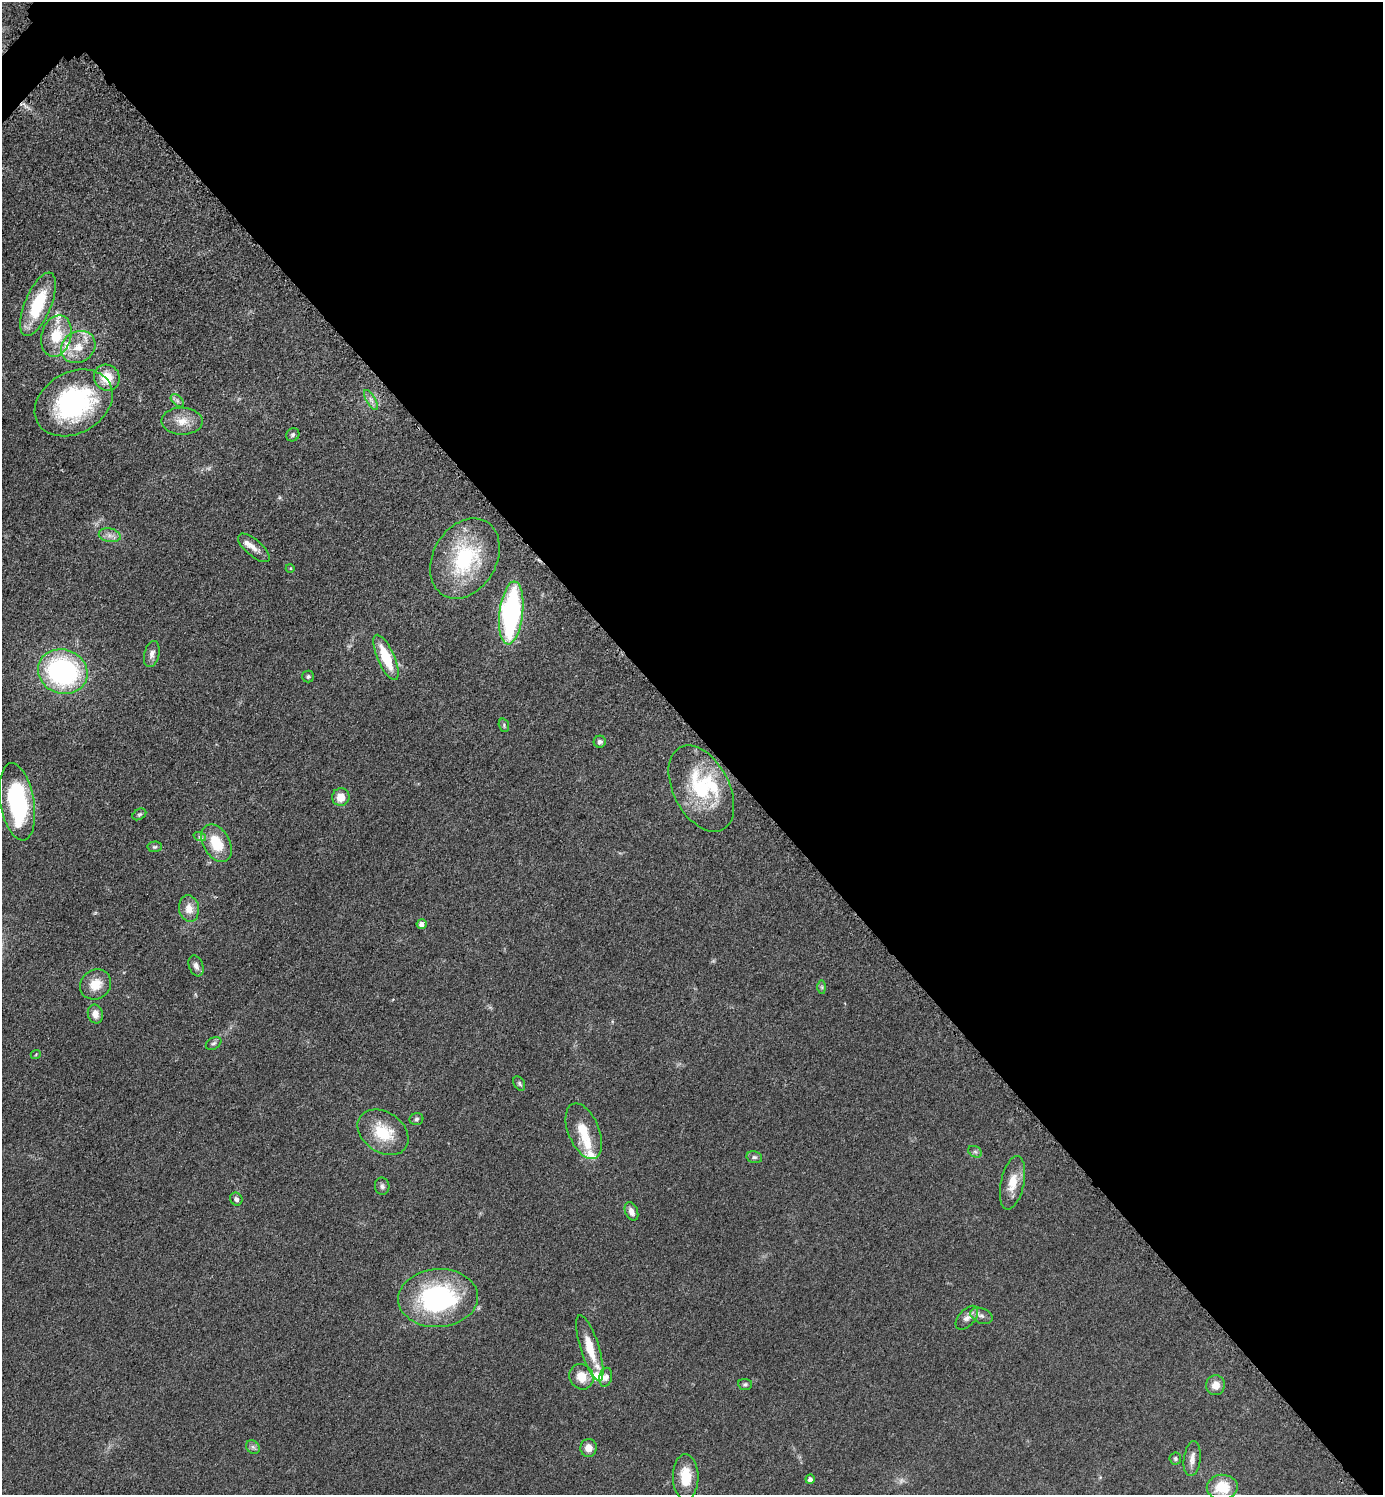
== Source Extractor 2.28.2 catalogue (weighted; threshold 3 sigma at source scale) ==
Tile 8 of 4 x 4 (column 4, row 2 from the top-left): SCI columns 4355-5735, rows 3006-4498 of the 6049 x 6048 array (HDU 1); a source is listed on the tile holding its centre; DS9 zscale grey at full resolution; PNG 1385 x 1497 px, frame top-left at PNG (2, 2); each listed source drawn as its Kron ellipse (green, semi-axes under 4 px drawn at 4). Shown black and unused: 49% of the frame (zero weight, under 3 of 5 exposures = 4% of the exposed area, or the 3 px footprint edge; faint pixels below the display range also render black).
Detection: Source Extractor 2.28.2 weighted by HDU 2 'WHT'; one run over the whole footprint, this tile lists its part. Background 0.05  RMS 0.0054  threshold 0.0244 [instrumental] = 3 sigma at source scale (4.5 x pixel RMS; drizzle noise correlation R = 1.50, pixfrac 1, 0.05/0.05 arcsec/px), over >= 5 px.
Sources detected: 69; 1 too faint to see at this stretch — neither listed nor drawn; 8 inside a brighter listed object's ellipse — not listed separately; the other 60 listed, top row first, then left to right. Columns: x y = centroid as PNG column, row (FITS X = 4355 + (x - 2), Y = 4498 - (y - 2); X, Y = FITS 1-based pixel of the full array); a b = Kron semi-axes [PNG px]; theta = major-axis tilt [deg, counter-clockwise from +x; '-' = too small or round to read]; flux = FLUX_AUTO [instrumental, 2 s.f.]
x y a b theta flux
38 304 34 13 67 28
56 336 21 14 75 17
78 347 18 15 33 11
107 378 13 12 - 11
371 400 11 4 -58 2
177 401 8 5 -45 1.4
74 403 41 30 29 78
182 421 20 13 -1 7.9
293 435 7 6 - 1.3
110 535 11 7 -10 2.8
254 548 19 8 -41 4.2
465 558 43 31 60 46
290 568 4 3 - 0.45
511 613 31 12 83 110
152 654 13 7 76 2.9
386 657 24 8 -66 19
63 672 25 22 -21 97
308 676 6 6 - 0.98
504 725 7 5 -73 0.84
600 742 6 6 - 1.7
701 788 46 28 -62 43
341 797 9 8 - 6.7
17 802 39 17 -80 68
139 814 7 5 32 0.97
200 837 6 4 -18 0.97
217 843 20 13 -60 16
155 847 7 5 3 1
189 908 13 10 -81 6
422 924 5 5 - 2.7
196 966 11 7 -70 2.2
96 984 16 14 37 9.1
822 987 7 4 -89 0.88
95 1014 9 7 -76 4.3
214 1043 8 5 29 1.1
36 1054 5 3 - 0.51
519 1083 8 5 -60 1
416 1119 7 6 - 1.2
584 1131 29 15 -68 12
383 1132 28 20 -34 19
975 1152 7 5 -29 1.2
754 1157 8 5 -13 1.3
1012 1183 27 11 78 9.5
382 1186 8 7 - 1.6
236 1199 7 6 - 1.7
631 1211 10 6 -69 3.3
438 1298 40 29 3 79
981 1316 11 7 -21 2.4
967 1318 14 8 48 3.3
590 1348 34 9 -73 12
581 1377 13 12 - 7.8
606 1377 9 6 78 2.4
745 1384 7 5 -7 1
1216 1385 10 9 - 5
253 1447 7 6 - 1.5
588 1448 9 8 - 4.5
1175 1459 6 6 - 1.1
1192 1459 18 8 83 3.8
686 1477 23 13 -89 13
810 1479 4 4 - 2
1222 1487 15 12 3 16
Isophote crosses this tile's border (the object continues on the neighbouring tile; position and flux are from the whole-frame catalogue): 1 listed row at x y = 1222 1487